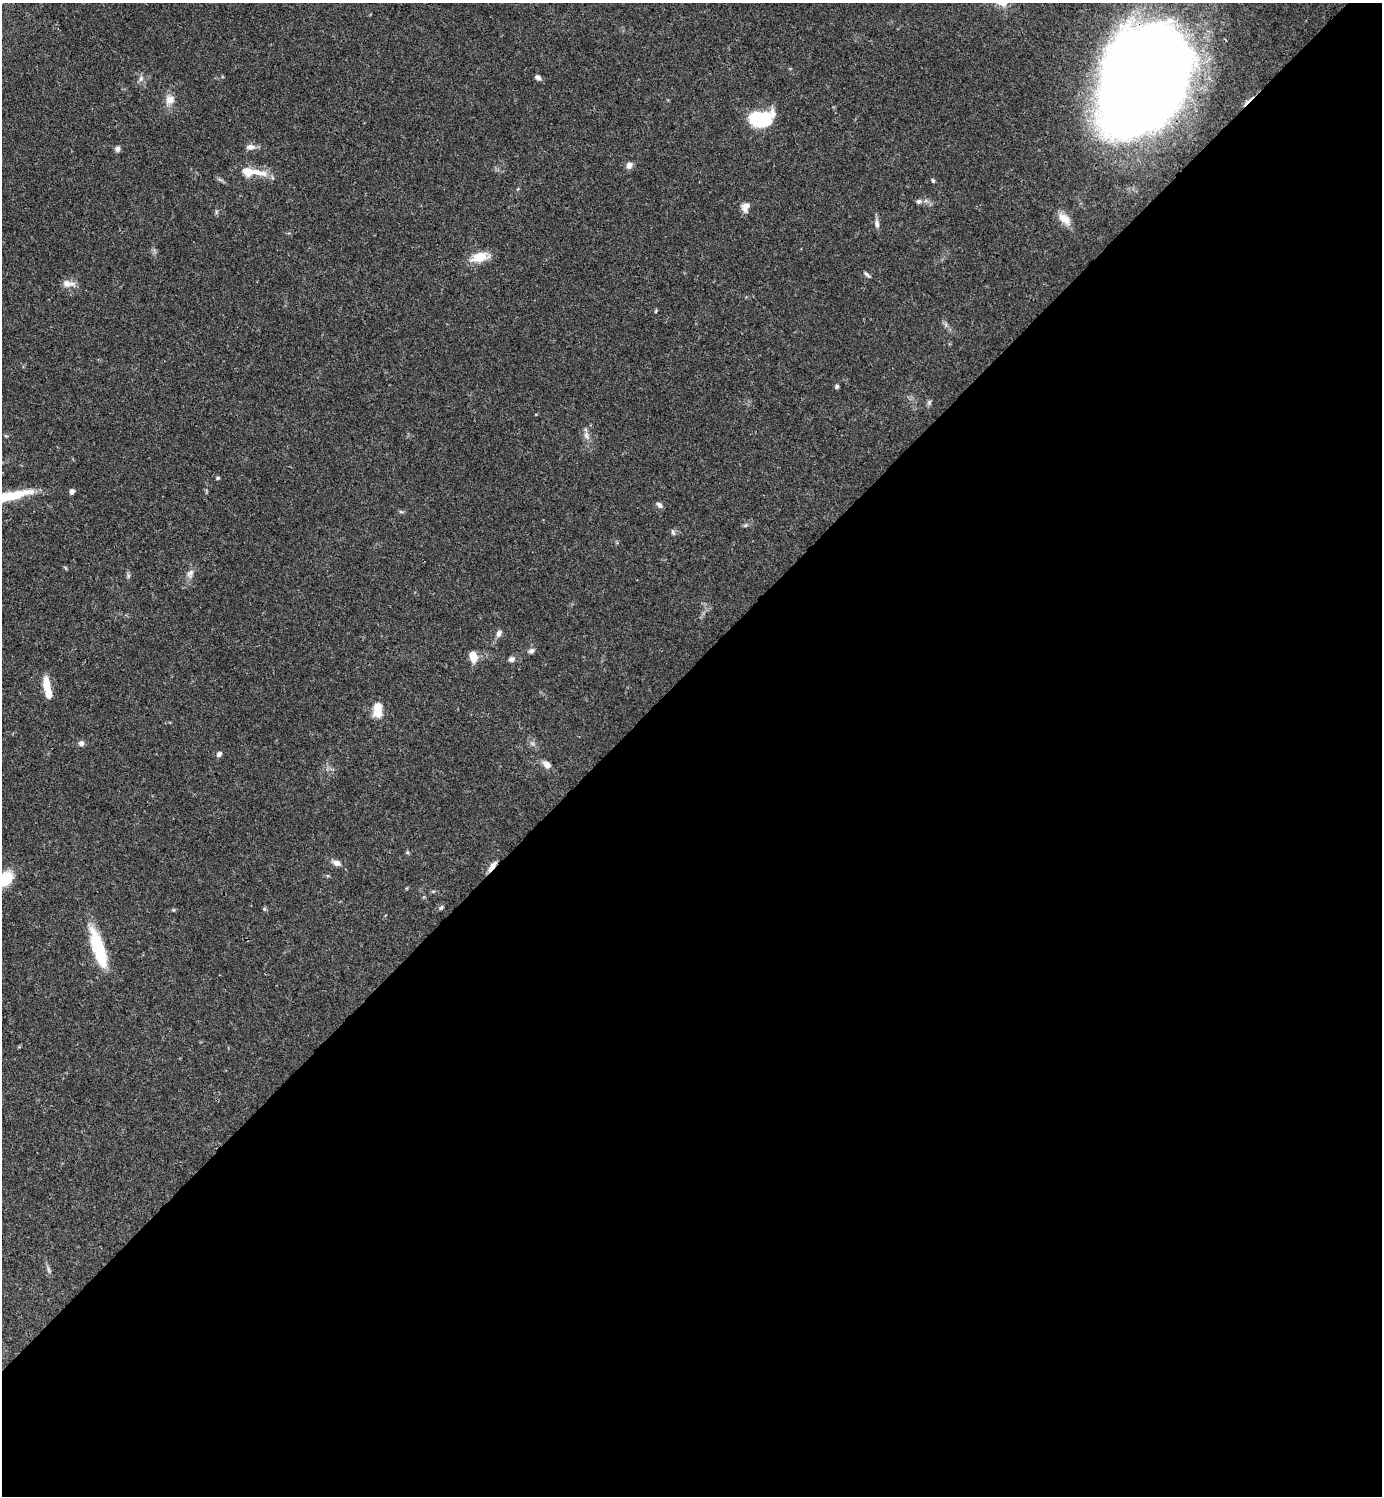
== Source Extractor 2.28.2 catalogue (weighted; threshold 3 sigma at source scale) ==
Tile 15 of 4 x 4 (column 3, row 4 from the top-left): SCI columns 3062-4441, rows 1-1494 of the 5980 x 5981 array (HDU 1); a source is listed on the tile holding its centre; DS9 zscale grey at full resolution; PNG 1384 x 1498 px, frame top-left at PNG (2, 3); no overlay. Shown black and unused: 55% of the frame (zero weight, under 3 of 4 exposures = <1% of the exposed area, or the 3 px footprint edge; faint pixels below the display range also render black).
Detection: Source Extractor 2.28.2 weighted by HDU 2 'WHT'; one run over the whole footprint, this tile lists its part. Background 0.0387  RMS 0.0026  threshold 0.0117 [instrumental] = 3 sigma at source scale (4.5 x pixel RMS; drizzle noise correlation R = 1.50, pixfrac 1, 0.05/0.05 arcsec/px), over >= 5 px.
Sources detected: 50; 3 inside a brighter listed object's ellipse — not listed separately; the other 47 listed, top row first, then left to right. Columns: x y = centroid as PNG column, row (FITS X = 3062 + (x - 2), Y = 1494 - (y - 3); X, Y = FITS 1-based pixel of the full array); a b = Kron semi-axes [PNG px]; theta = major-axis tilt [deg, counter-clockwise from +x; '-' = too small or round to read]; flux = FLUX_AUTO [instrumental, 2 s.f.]
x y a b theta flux
538 78 7 6 - 0.91
141 79 9 6 64 0.86
1144 80 84 62 61 570
170 100 13 12 - 2.4
759 119 16 10 2 27
250 147 13 7 -1 1.4
117 149 7 6 - 0.8
629 165 8 7 - 1.3
257 172 29 9 -11 4.3
933 180 5 3 - 0.41
919 201 7 6 - 0.73
745 207 10 7 75 2.1
216 212 7 4 72 0.38
1065 219 19 10 -43 3.1
877 223 13 6 -83 1.1
479 257 23 11 14 4.7
867 275 9 4 -38 0.56
68 284 18 8 -5 2.1
656 311 6 3 71 0.27
837 386 5 5 - 0.51
929 402 8 5 70 0.54
586 435 11 7 -65 1.3
217 478 4 4 - 0.42
72 491 6 5 - 0.93
10 496 55 9 13 11
659 505 8 5 -41 0.85
401 512 6 4 -19 0.37
745 525 5 5 - 0.4
673 532 8 5 -74 0.57
190 574 13 9 68 1.5
499 633 8 6 68 1.1
531 651 7 7 - 0.82
473 656 10 7 -68 3.7
512 659 8 6 25 0.84
47 685 18 8 -81 4.5
378 710 15 9 85 4.8
81 743 7 6 - 0.94
219 754 6 5 - 0.93
547 765 11 8 -37 1.7
407 852 5 4 - 0.37
337 863 11 7 -22 1.3
492 866 17 5 51 1.7
5 879 13 10 37 11
441 908 7 5 48 0.47
264 909 5 5 - 0.34
98 947 44 13 -72 14
49 1270 11 4 -74 0.7
Overlapping masked pixels (flux is a lower limit): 2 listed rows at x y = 1144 80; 492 866
Isophote crosses this tile's border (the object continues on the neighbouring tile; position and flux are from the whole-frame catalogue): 2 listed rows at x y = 10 496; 5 879